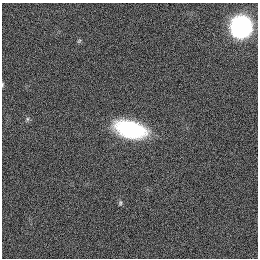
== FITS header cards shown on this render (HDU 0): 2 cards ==
NAXIS1  =                  256
NAXIS2  =                  256

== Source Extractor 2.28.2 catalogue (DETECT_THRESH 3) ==
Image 256 x 256 px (HDU 0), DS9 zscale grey, 1 PNG px = 1 image px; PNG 260 x 260 px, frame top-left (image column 1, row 256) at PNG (2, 3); no overlay
Background 1130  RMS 5.3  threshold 16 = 3 sigma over >= 5 px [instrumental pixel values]
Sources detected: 6; all 6 listed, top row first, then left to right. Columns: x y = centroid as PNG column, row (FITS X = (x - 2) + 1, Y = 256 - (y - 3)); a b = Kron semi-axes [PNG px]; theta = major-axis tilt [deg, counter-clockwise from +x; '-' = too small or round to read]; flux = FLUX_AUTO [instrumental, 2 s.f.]
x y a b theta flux
241 26 10 10 - 220000
79 41 7 4 45 500
2 84 7 3 89 420
27 119 6 5 - 680
130 129 29 15 -15 38000
120 203 8 5 81 690
At the frame edge (FLAGS 8, measured only in part): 1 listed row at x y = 2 84